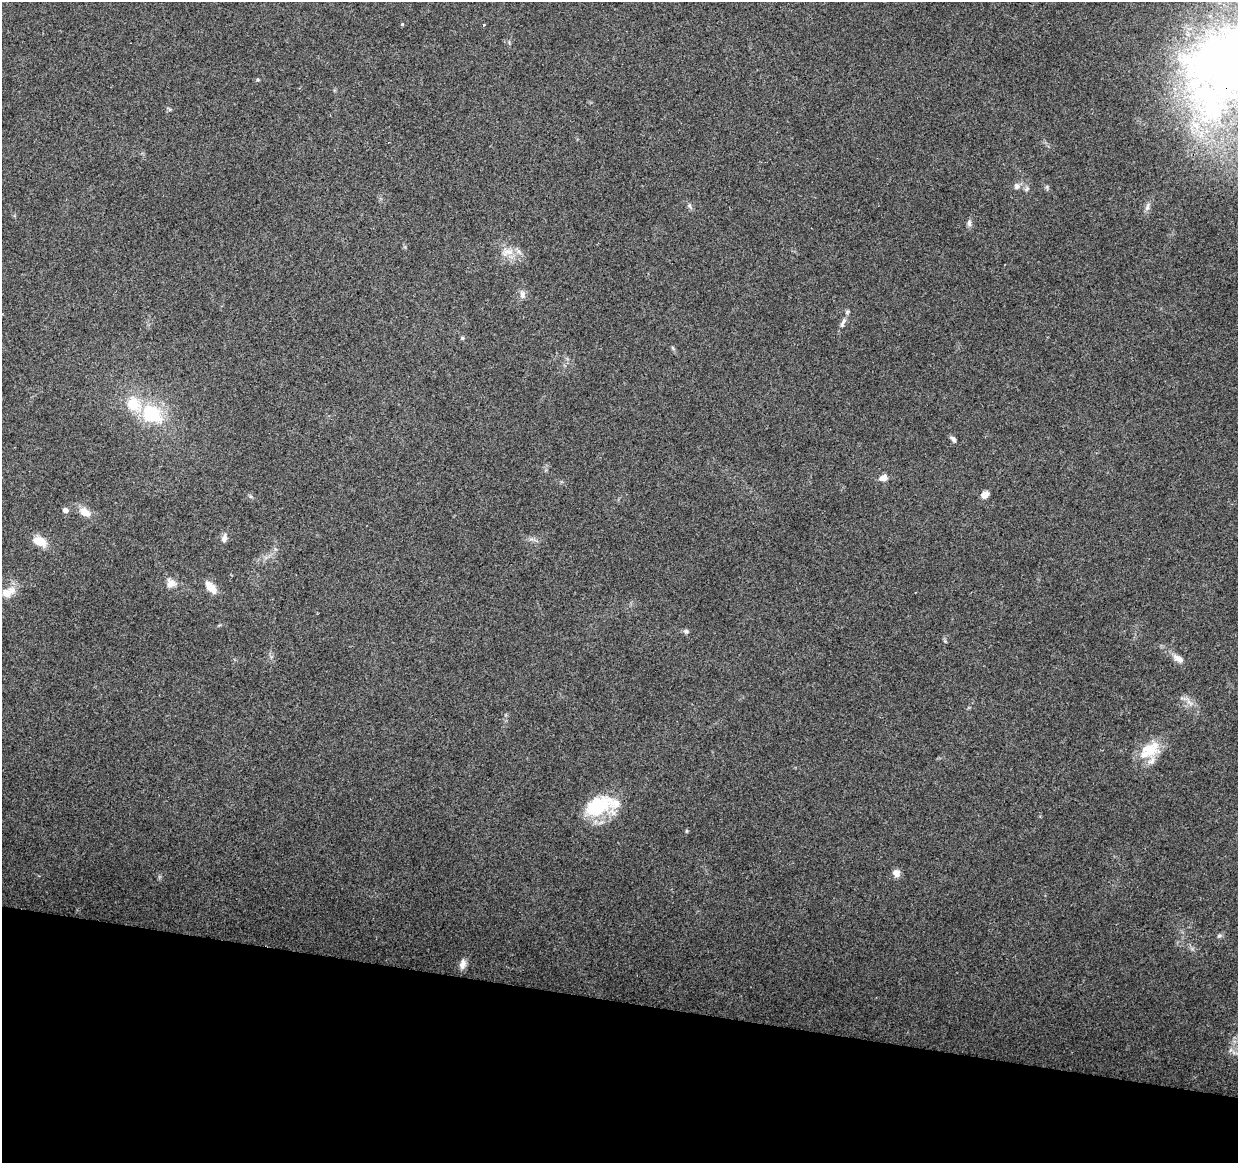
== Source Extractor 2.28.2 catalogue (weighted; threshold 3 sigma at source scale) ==
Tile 15 of 4 x 4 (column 3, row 4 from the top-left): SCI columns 2473-3708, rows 225-1385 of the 4952 x 5152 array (HDU 1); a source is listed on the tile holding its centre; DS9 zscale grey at full resolution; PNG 1240 x 1165 px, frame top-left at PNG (2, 2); no overlay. Shown black and unused: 14% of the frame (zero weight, under 2 of 3 exposures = <1% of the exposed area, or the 3 px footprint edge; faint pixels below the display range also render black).
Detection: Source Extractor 2.28.2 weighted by HDU 2 'WHT'; one run over the whole footprint, this tile lists its part. Background 0.153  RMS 0.0099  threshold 0.0447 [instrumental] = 3 sigma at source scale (4.5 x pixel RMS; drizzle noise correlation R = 1.50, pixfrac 1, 0.0396/0.0396 arcsec/px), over >= 5 px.
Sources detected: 37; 4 inside a brighter listed object's ellipse — not listed separately; the other 33 listed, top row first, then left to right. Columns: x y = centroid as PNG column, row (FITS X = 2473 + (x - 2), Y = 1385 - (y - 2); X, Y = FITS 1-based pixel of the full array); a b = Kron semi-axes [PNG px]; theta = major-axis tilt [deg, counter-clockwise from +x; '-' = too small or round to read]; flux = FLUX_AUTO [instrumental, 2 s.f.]
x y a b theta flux
402 24 3 2 - 2.1
483 25 3 3 - 2.3
258 80 5 4 - 1.2
1017 186 8 7 - 4
1027 189 7 5 43 2.3
690 206 7 4 -70 1.9
1147 207 12 6 77 4.1
969 223 10 5 -89 3.2
507 252 19 9 17 10
522 295 12 7 -86 4.4
843 322 17 6 64 4.9
462 338 5 4 - 1.3
134 404 21 16 -47 29
151 413 16 13 -36 64
953 439 8 5 -53 3.4
883 478 9 7 17 6.2
985 494 7 6 - 7.3
251 496 6 4 -45 1.5
65 510 6 6 - 4
85 512 14 9 -28 11
224 538 10 7 79 4.5
40 541 14 11 -37 14
171 583 13 12 - 8.2
211 587 18 9 -49 11
7 593 16 12 -2 10
686 631 7 6 - 2.2
1178 659 15 8 -31 7
1189 702 14 4 -40 4.6
1150 750 27 19 14 29
596 808 35 22 -1 41
896 873 9 9 - 5.5
1219 936 6 5 - 1.9
463 964 13 8 76 5.7